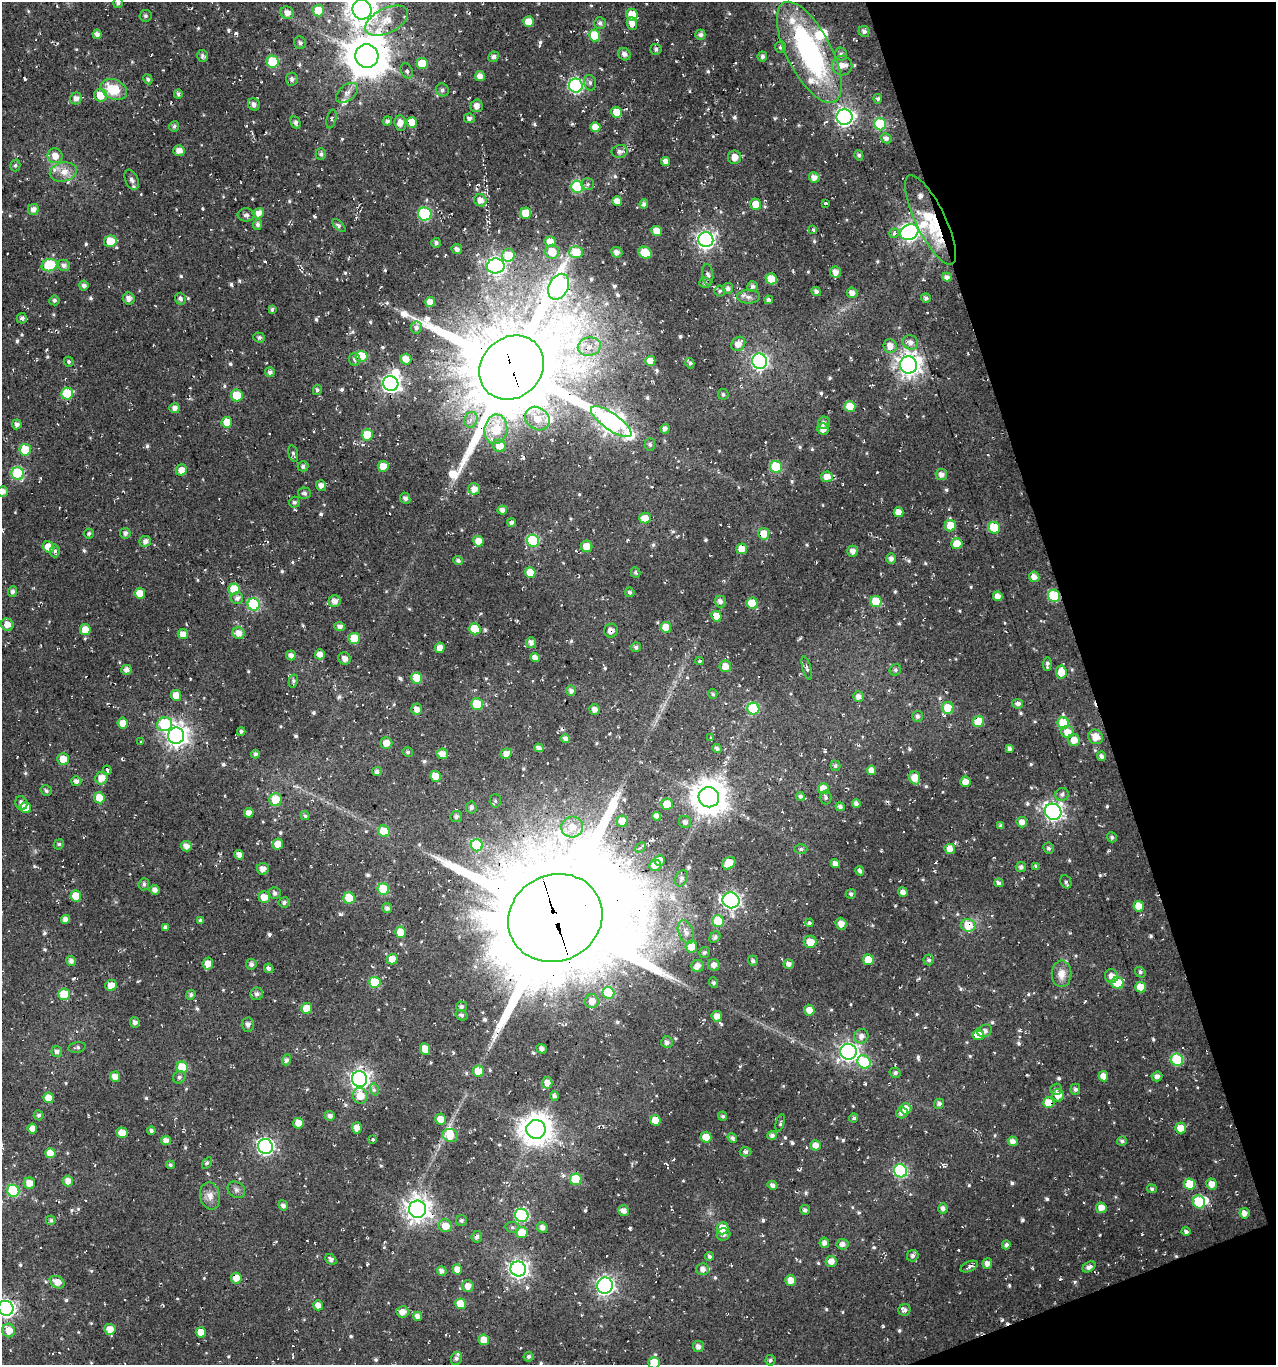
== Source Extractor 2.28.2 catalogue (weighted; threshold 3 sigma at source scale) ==
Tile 12 of 4 x 4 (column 4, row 3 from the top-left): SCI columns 3945-5218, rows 1364-2726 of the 5286 x 5452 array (HDU 1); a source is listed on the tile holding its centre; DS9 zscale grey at full resolution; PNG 1278 x 1367 px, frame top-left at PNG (2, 2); each listed source drawn as its Kron ellipse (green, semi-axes under 4 px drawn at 4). Shown black and unused: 16% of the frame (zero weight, under 2 of 3 exposures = <1% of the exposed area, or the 3 px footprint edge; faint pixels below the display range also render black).
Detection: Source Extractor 2.28.2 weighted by HDU 2 'WHT'; one run over the whole footprint, this tile lists its part. Background 0.0243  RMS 0.0089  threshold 0.04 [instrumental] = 3 sigma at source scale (4.5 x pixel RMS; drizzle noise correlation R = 1.50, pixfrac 1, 0.0396/0.0396 arcsec/px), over >= 5 px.
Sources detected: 817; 4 inside a brighter object's white glare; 29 cosmic-ray / hot-pixel residue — neither listed nor drawn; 12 inside a brighter listed object's ellipse — not listed separately; of the other 772, all 500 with FLUX_AUTO >= 1.87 (the completeness limit of this list) listed and drawn (272 fainter detections not listed), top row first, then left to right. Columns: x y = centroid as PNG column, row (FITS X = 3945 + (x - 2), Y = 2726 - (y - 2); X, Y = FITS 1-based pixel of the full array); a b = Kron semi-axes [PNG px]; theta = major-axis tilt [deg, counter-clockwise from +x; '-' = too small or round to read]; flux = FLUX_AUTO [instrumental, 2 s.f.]
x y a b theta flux
118 3 5 4 - 3.1
362 10 10 9 - 1100
318 11 6 6 - 28
287 13 7 6 - 6.5
632 15 6 5 - 19
145 16 6 6 - 2
387 21 23 12 26 19
528 22 5 5 - 11
600 23 6 6 - 3.1
632 24 6 5 - 6.5
864 31 5 5 - 3.5
97 34 5 4 - 5.1
595 35 6 5 - 28
700 35 5 5 - 3.7
300 43 6 6 - 2.9
780 47 6 5 - 2.5
656 49 5 5 - 2.5
809 52 56 22 -63 170
624 54 7 5 -42 3.8
841 54 6 6 - 2.6
202 56 6 5 - 2.9
367 56 12 11 - 3300
762 56 5 4 - 3
493 57 5 5 - 3.4
273 62 6 6 - 53
422 63 5 5 - 26
842 66 10 10 - 7.1
407 71 8 5 -62 2.5
480 76 5 5 - 6.4
148 79 5 4 - 2
292 79 6 6 - 3.5
590 83 8 6 -76 2.4
576 85 7 7 - 180
114 89 14 9 -25 28
442 90 7 6 - 2.8
347 93 13 7 40 5.8
178 94 4 4 - 2.3
100 95 6 6 - 17
76 98 6 6 - 6
878 99 5 4 - 2.2
254 104 6 6 - 4.1
477 106 6 6 - 5.5
617 112 5 5 - 17
844 117 8 7 - 320
469 118 6 5 - 3.4
331 119 9 4 76 2.4
387 121 4 4 - 2.5
412 122 5 5 - 20
296 123 7 4 -64 3.5
400 123 8 6 -84 7.6
880 124 6 6 - 56
174 126 5 5 - 2.2
595 127 5 5 - 9.2
886 138 6 5 - 3.7
179 151 5 5 - 7.2
620 151 8 6 11 3.8
321 154 5 5 - 2.6
859 155 5 4 - 2.1
55 156 7 7 - 9
735 157 7 6 - 8.6
666 161 4 4 - 5.3
15 165 6 5 - 1.9
63 172 14 9 11 11
814 177 5 5 - 6.8
132 180 11 6 -66 4.3
588 184 6 5 - 2
577 187 6 6 - 70
480 200 6 6 - 7.6
617 201 5 5 - 8.2
825 203 3 3 - 2
644 204 5 4 - 3.3
756 204 5 5 - 16
33 209 5 5 - 5.5
259 213 5 5 - 7.2
526 213 5 5 - 19
425 214 7 6 - 88
246 215 8 6 0 2.8
930 220 49 15 -64 59
258 225 5 4 - 3.1
339 225 8 4 -45 2.2
813 230 4 4 - 2.1
657 231 5 5 - 11
909 232 9 7 27 380
894 233 5 4 - 2.3
706 240 7 7 - 350
110 241 6 6 - 20
550 242 6 5 - 7.9
436 243 5 5 - 3
457 249 5 5 - 2.8
552 252 7 7 - 13
576 252 7 6 - 20
617 252 6 5 - 5.1
645 253 7 5 -25 23
508 255 7 6 - 19
49 265 8 6 14 47
64 265 6 5 - 4.4
496 266 9 7 7 360
836 272 5 5 - 6.5
708 275 11 5 -83 3
947 277 5 4 - 3.4
771 279 5 5 - 19
705 283 6 5 - 2.4
84 286 5 4 - 3.5
753 286 5 5 - 2.7
559 287 14 9 62 420
728 288 5 5 - 3.5
720 291 5 5 - 2
816 291 5 4 - 3
852 293 5 5 - 6.2
748 297 11 6 0 3.9
926 298 5 4 - 2.8
129 299 6 5 - 5
180 299 6 5 - 3.3
54 300 5 5 - 2.3
769 300 4 4 - 3
430 302 5 5 - 7.8
272 309 4 4 - 1.9
22 318 5 5 - 3.2
416 328 6 5 - 3.2
259 338 6 5 - 3
910 342 8 7 - 5.5
738 344 8 6 50 8.5
890 346 7 6 - 8.1
589 347 11 9 11 9.2
361 356 6 6 - 43
355 359 6 5 - 2.9
406 359 5 5 - 10
650 361 5 5 - 8.9
759 361 8 7 - 220
69 362 5 4 - 2
690 363 5 4 - 2.3
909 365 8 8 - 790
512 368 34 30 43 17000
270 372 5 5 - 3.4
391 384 8 7 - 390
317 390 5 4 - 2.1
67 393 6 6 - 34
723 394 5 5 - 1.9
237 395 6 6 - 29
850 407 5 5 - 22
175 408 5 5 - 4.6
537 418 13 11 -39 15
471 420 8 6 71 4.3
227 422 5 5 - 17
611 422 24 8 -35 690
824 423 6 5 - 3.1
17 424 5 4 - 4
496 429 15 11 82 31
665 429 5 4 - 4.2
823 429 6 5 - 6.3
367 435 5 5 - 25
650 444 6 5 - 2.2
499 446 6 6 - 14
25 450 6 6 - 27
293 454 8 4 -75 2
303 466 5 5 - 2.9
383 466 5 5 - 11
776 467 6 6 - 47
181 470 6 5 - 8.5
18 473 6 6 - 92
941 474 5 5 - 5.6
827 477 6 5 - 8.7
321 485 5 5 - 5.1
474 489 6 5 - 8.5
3 491 5 5 - 6
304 493 6 6 - 2.7
405 498 6 5 - 3.3
294 502 5 5 - 2.3
502 510 5 4 - 5.1
898 512 5 5 - 8.2
645 518 6 5 - 10
512 523 4 4 - 3.7
950 526 5 5 - 16
994 528 6 6 - 31
89 533 5 5 - 2.1
125 533 5 5 - 3.1
764 534 6 5 - 15
145 541 6 5 - 4.9
478 541 5 5 - 10
533 541 6 6 - 75
957 544 6 5 - 14
587 546 6 5 - 12
48 547 6 5 - 17
742 549 5 5 - 9.7
55 551 6 5 - 2.1
853 551 5 5 - 5.3
891 559 5 4 - 4.2
458 560 5 4 - 2.7
530 572 5 5 - 15
635 572 5 4 - 1.9
1034 577 5 5 - 6.9
234 589 5 5 - 25
12 592 5 4 - 3.4
630 592 5 4 - 2.2
140 593 5 5 - 15
998 596 5 4 - 6.6
1054 596 6 6 - 56
237 598 6 6 - 4
335 601 6 5 - 6.4
720 601 6 5 - 4.1
876 602 5 5 - 22
752 603 5 5 - 24
254 604 6 6 - 90
716 616 5 5 - 15
7 625 6 6 - 7.8
340 626 5 4 - 3.5
666 627 5 5 - 17
475 629 6 5 - 34
85 630 5 5 - 13
611 631 7 6 - 5.4
239 633 6 6 - 8.3
183 634 5 5 - 6.9
354 638 5 5 - 30
531 643 5 5 - 4.7
636 647 5 5 - 2.5
440 648 5 5 - 5.6
320 654 5 5 - 7.1
291 655 5 4 - 4.5
345 658 6 6 - 4.8
535 658 5 4 - 5.3
699 661 4 3 - 2.1
1047 664 7 3 87 2.4
725 666 6 5 - 11
807 668 12 4 -75 2.2
126 670 5 5 - 4.8
895 670 6 5 - 2
1061 672 6 5 - 12
417 678 5 5 - 35
293 681 7 4 77 2.1
571 691 5 5 - 4.1
713 694 5 4 - 1.9
176 695 5 5 - 10
858 697 5 5 - 5
477 704 6 5 - 24
1018 704 5 5 - 3.8
948 708 6 6 - 19
417 709 6 5 - 6.6
753 709 6 6 - 56
595 710 5 5 - 5.4
918 716 5 5 - 2.9
978 722 6 5 - 32
123 723 5 5 - 9.2
1063 723 6 5 - 38
164 724 7 7 - 52
241 731 4 3 - 1.9
1068 732 6 6 - 9.6
176 736 8 8 - 650
1096 737 8 7 - 11
711 738 3 3 - 1.9
565 739 5 4 - 4
1074 740 6 6 - 8.4
140 741 3 3 - 2.9
386 743 6 6 - 8.4
539 748 4 4 - 4
1010 748 4 4 - 3.9
717 749 5 4 - 2.5
408 752 5 4 - 2
255 754 4 4 - 2.5
442 754 6 5 - 6.7
506 754 6 5 - 6.7
1101 756 5 4 - 2.6
63 759 6 5 - 12
835 766 5 5 - 2.3
107 770 5 3 - 10
872 770 5 4 - 6.5
377 772 5 4 - 2.5
435 776 5 5 - 13
101 778 6 6 - 10
915 778 7 5 -73 13
76 781 5 5 - 3.8
965 782 5 5 - 8.9
823 789 5 5 - 13
46 791 6 5 - 2.5
1062 794 7 6 - 2.7
800 796 4 4 - 2.1
709 797 10 10 - 2000
826 797 7 6 - 2.8
99 798 5 5 - 23
275 800 6 6 - 22
495 801 6 5 - 2
21 803 7 5 -65 3.7
667 804 6 6 - 18
856 804 4 4 - 3.6
840 807 5 4 - 2.7
26 808 5 5 - 16
471 808 6 5 - 2.9
1053 812 8 7 - 380
249 813 5 5 - 6.5
305 816 5 4 - 1.9
657 816 4 4 - 5.1
456 817 6 5 - 2.8
622 821 5 5 - 12
685 822 6 6 - 2.9
1022 822 5 5 - 6
1000 826 4 4 - 2.3
572 827 11 10 - 13
384 831 6 5 - 19
1112 837 5 5 - 2.2
59 844 5 5 - 2
278 844 5 5 - 7.7
477 845 6 6 - 53
186 846 5 5 - 6.3
641 848 6 4 46 2.2
1049 848 6 5 - 2.2
801 849 6 4 -1 2
950 849 5 5 - 8.8
239 855 5 4 - 5.3
660 860 5 5 - 8
729 863 7 5 37 23
835 863 4 4 - 4.8
655 865 6 5 - 6.9
1036 866 4 4 - 2.4
1021 867 5 5 - 3.3
263 869 6 6 - 5.7
860 871 5 4 - 2.6
682 878 8 6 64 3
1066 882 7 5 -64 2.2
999 883 5 4 - 2.9
144 884 6 5 - 2.2
383 889 6 6 - 36
155 890 5 5 - 4
903 892 5 4 - 4.7
275 893 6 5 - 2.8
851 894 5 5 - 2.3
76 896 5 5 - 18
264 897 5 5 - 10
349 898 6 5 - 26
731 900 8 8 - 360
284 902 5 5 - 2.9
1139 906 5 5 - 14
387 908 5 5 - 3.4
555 918 48 43 26 29000
65 919 4 4 - 5
201 921 4 4 - 2.8
718 921 6 5 - 37
809 923 4 3 - 5
841 924 6 5 - 7.1
968 925 7 6 - 17
165 927 4 4 - 3.9
400 932 5 5 - 15
686 932 12 7 -69 6.6
715 937 6 4 44 2.3
810 942 6 6 - 14
691 947 6 6 - 13
704 952 6 5 - 2.2
392 959 5 5 - 9.9
868 960 5 5 - 19
929 960 5 5 - 2.2
71 961 5 4 - 4.2
753 961 5 5 - 2.4
208 964 6 5 - 8.6
251 964 5 5 - 3
789 964 5 4 - 4.1
714 965 6 5 - 6
698 966 6 6 - 6.2
269 968 5 4 - 2.8
1140 972 6 4 -53 2.3
1062 974 13 10 89 9.7
1111 976 7 6 - 6.9
375 982 6 5 - 37
713 983 5 4 - 2.2
1117 983 6 5 - 31
111 985 6 5 - 8.6
1140 987 5 5 - 14
608 993 6 5 - 45
64 994 6 5 - 25
257 994 6 6 - 3.6
191 995 5 4 - 2.8
592 1001 7 7 - 7.6
461 1007 5 5 - 2.3
307 1008 5 5 - 14
809 1010 5 5 - 8.5
461 1015 6 5 - 2.4
717 1016 5 5 - 6.9
135 1022 5 5 - 3.7
248 1024 7 6 - 3.5
985 1031 7 6 - 2.7
978 1035 5 5 - 13
861 1036 7 7 - 5.7
667 1042 6 5 - 3.3
77 1047 9 5 9 2.1
425 1049 6 5 - 11
542 1049 5 4 - 3.9
57 1052 5 5 - 3.7
848 1052 8 8 - 390
286 1060 5 4 - 2.9
1177 1060 6 6 - 54
864 1062 7 6 - 54
182 1067 5 5 - 31
478 1071 5 5 - 17
895 1073 5 5 - 2.5
1103 1076 5 5 - 7.8
1157 1076 5 5 - 3.8
115 1077 5 5 - 8.6
179 1077 6 6 - 2.3
359 1079 8 7 - 460
547 1083 6 5 - 6.6
374 1089 6 4 -76 2
1056 1089 6 5 - 2.2
1075 1089 5 5 - 2.8
1058 1095 6 6 - 9.6
360 1096 8 7 - 13
554 1096 5 4 - 2.3
49 1098 5 5 - 14
1049 1103 5 5 - 18
939 1104 5 5 - 3
906 1108 6 5 - 7.8
902 1113 6 5 - 4.5
39 1115 5 5 - 2.3
330 1116 5 5 - 3.9
723 1116 4 4 - 2.1
854 1118 4 4 - 2
440 1119 5 5 - 11
655 1120 5 5 - 16
298 1123 5 5 - 11
780 1123 9 3 76 1.9
32 1128 5 4 - 7.2
357 1128 6 5 - 5.4
1181 1128 5 5 - 13
536 1129 9 9 - 1500
151 1131 4 4 - 2.3
122 1133 5 5 - 13
450 1135 8 6 -17 11
772 1135 5 4 - 2.8
706 1137 5 5 - 15
732 1138 5 4 - 2.6
373 1139 3 3 - 2.3
166 1140 5 4 - 5.5
1013 1141 5 5 - 4.9
1122 1141 5 4 - 2.5
816 1145 5 5 - 7.8
265 1146 7 7 - 260
746 1152 6 5 - 2.8
50 1153 5 5 - 13
207 1163 6 3 59 2.2
170 1165 4 4 - 2
901 1171 7 6 - 100
576 1179 6 6 - 40
68 1181 5 5 - 7
29 1183 5 5 - 11
1189 1184 6 5 - 24
1212 1184 5 5 - 7.8
773 1185 5 4 - 3.5
1152 1189 5 4 - 2
236 1190 9 7 -35 3.6
13 1191 6 6 - 70
210 1196 14 10 -77 7.8
1199 1202 6 6 - 48
283 1205 5 4 - 3.5
943 1208 5 4 - 3.5
1101 1208 5 5 - 8.8
417 1209 9 8 - 830
805 1210 5 5 - 2.8
624 1211 5 5 - 5.7
1244 1213 5 5 - 5.9
522 1215 7 6 - 100
51 1220 5 4 - 2
461 1221 5 5 - 2.3
445 1226 7 6 - 10
512 1227 7 5 -13 1.9
542 1227 5 5 - 4.4
723 1228 6 6 - 15
1186 1231 5 4 - 2.2
522 1232 6 5 - 18
724 1234 7 6 - 3.6
477 1237 6 5 - 3.3
824 1243 5 5 - 4.3
843 1244 6 5 - 4.6
1006 1245 4 4 - 3.1
709 1256 4 4 - 2
913 1256 6 5 - 2.9
331 1259 6 4 -42 3.4
831 1261 5 5 - 7.9
987 1264 5 5 - 5.3
969 1267 9 5 24 3.9
1089 1267 7 4 33 5
457 1269 5 5 - 9.2
518 1269 8 7 - 440
703 1269 6 6 - 5.3
442 1271 5 4 - 3.9
236 1278 5 5 - 8.9
791 1280 5 5 - 10
57 1282 8 5 -29 9
468 1286 6 5 - 7.2
605 1286 8 8 - 340
461 1304 5 5 - 19
318 1305 5 5 - 6.9
6 1308 7 7 - 320
904 1310 6 6 - 3.6
402 1312 6 5 - 7.4
418 1316 4 4 - 4.8
110 1329 6 5 - 9.1
9 1330 7 6 - 11
201 1332 5 5 - 12
484 1340 5 5 - 13
698 1347 5 5 - 4.5
528 1357 5 5 - 2.3
456 1358 7 5 66 2.7
770 1360 5 5 - 2.2
654 1363 6 5 - 24
Overlapping masked pixels (flux is a lower limit): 14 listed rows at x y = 809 52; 367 56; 930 220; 559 287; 361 356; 512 368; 764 534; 1054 596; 611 631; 978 722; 555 918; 968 925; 1049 1103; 417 1209
Isophote crosses this tile's border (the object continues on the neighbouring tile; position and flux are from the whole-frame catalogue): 6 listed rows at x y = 118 3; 362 10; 387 21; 3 491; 6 1308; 654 1363